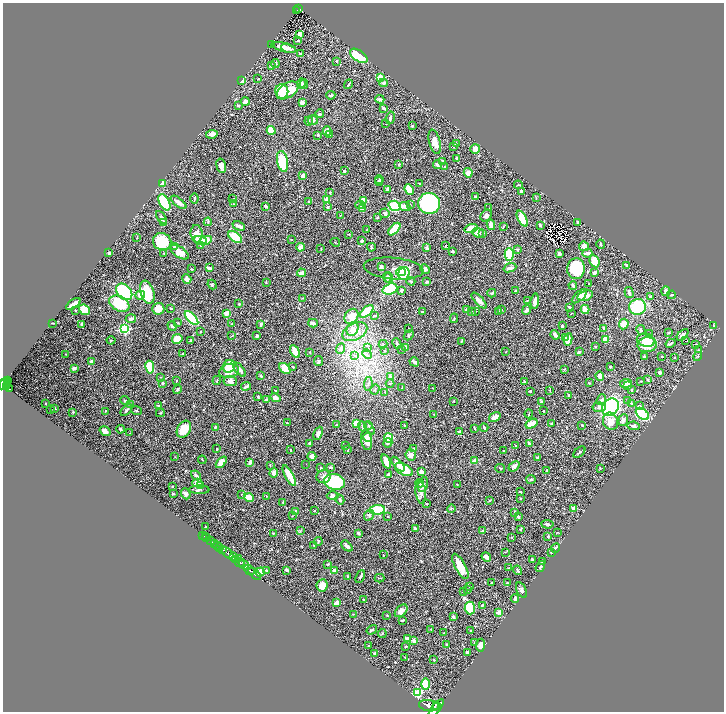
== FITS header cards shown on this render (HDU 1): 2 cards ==
NAXIS1  =                 1443
NAXIS2  =                 1419

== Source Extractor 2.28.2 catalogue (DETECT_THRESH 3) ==
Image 1443 x 1419 px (HDU 1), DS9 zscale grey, zoomed out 1/2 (1 PNG px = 2 x 2 image px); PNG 726 x 714 px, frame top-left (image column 2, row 1418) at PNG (3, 3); each listed source drawn as its Kron ellipse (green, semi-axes under 4 px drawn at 4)
Background 0.671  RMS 0.018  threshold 0.0543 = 3 sigma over >= 5 px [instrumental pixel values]
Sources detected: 646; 45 cannot appear on this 1/2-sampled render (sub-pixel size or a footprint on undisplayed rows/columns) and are neither listed nor drawn; of the other 601, the 500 brightest by FLUX_AUTO listed and drawn (101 fainter detections omitted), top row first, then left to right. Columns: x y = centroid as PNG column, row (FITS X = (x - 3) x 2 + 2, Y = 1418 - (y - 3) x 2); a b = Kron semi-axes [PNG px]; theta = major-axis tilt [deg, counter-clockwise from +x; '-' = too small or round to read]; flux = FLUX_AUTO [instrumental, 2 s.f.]
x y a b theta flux
299 9 4 2 - 67
297 10 2 1 - 5.5
300 34 4 4 - 15
298 41 4 2 - 2.4
272 44 3 2 - 3.1
284 47 13 4 -17 31
289 48 8 3 -15 14
300 54 4 3 - 6.1
359 56 10 5 -34 160
336 61 4 2 - 1.9
275 64 4 2 - 7.2
271 66 3 3 - 4.1
380 78 3 3 - 52
258 79 2 2 - 2.8
242 81 4 3 - 22
301 83 5 4 - 13
384 83 4 3 - 9.1
304 84 4 3 - 5.2
348 84 5 2 - 4.7
288 90 12 7 32 130
282 91 7 6 - 85
331 95 5 3 - 4.4
380 99 4 3 - 12
245 101 4 3 - 19
302 103 4 4 - 17
238 106 3 2 - 7.3
384 108 4 3 - 6.6
320 114 4 3 - 3.9
390 118 6 3 73 9.7
313 120 5 4 - 12
309 121 4 3 - 3.7
386 124 2 2 - 2.1
412 126 2 2 - 5.2
271 130 4 3 - 66
327 131 4 4 - 24
212 134 6 4 8 21
329 134 2 2 - 10
318 135 3 3 - 4.2
435 142 12 5 -75 26
456 144 3 2 - 2.6
453 146 3 2 - 3.3
475 149 5 4 - 27
456 158 3 2 - 6.1
283 161 10 5 -79 160
443 161 3 2 - 9.5
399 164 3 3 - 3
437 165 4 3 - 11
221 166 7 4 -76 22
445 167 3 2 - 3
345 171 2 2 - 14
468 173 5 4 - 19
303 176 3 3 - 26
379 179 4 3 - 3.7
379 181 4 2 - 3.9
163 184 4 3 - 27
420 184 3 2 - 2.9
518 185 4 3 - 2.7
388 189 3 2 - 16
409 189 5 4 - 76
521 191 4 3 - 5.5
330 192 3 2 - 3
475 197 4 3 - 4.4
536 197 3 3 - 2.9
194 198 5 2 - 4.7
233 199 3 2 - 2.1
327 200 3 3 - 31
308 201 2 2 - 2.7
363 201 4 4 - 42
164 202 9 5 -62 210
179 202 9 4 -38 19
233 204 2 2 - 2.2
429 204 11 10 - 520
360 205 4 3 - 7.3
410 205 3 2 - 2.2
265 206 3 2 - 6.9
395 206 6 5 - 360
327 207 4 4 - 4.1
405 207 6 4 -23 14
362 208 3 3 - 38
488 208 2 2 - 4
385 213 5 4 - 6.7
340 215 3 2 - 2.6
486 215 6 5 - 10
161 217 7 3 -55 11
378 218 3 2 - 1.6
522 219 9 4 -62 110
163 222 4 4 - 10
208 222 4 3 - 3.9
577 222 3 2 - 4.3
491 225 5 3 - 35
540 225 2 2 - 5.1
239 226 6 3 -24 20
503 227 4 2 - 2.4
471 228 7 3 15 43
394 229 7 3 47 120
367 230 2 2 - 4.3
478 233 6 4 -22 22
483 233 3 2 - 5.3
197 234 8 6 -83 33
349 234 3 2 - 2.2
235 237 8 4 -38 99
137 238 2 2 - 2.3
291 239 3 2 - 1.8
200 241 7 4 -21 32
205 241 7 3 24 70
362 241 3 3 - 7
162 242 9 8 - 170
335 242 5 2 - 2.1
601 244 5 3 - 5.5
200 245 3 3 - 1.9
445 246 2 2 - 2.3
584 246 5 5 - 11
174 247 4 2 - 12
300 247 4 3 - 20
371 247 4 2 - 4.9
427 248 3 2 - 12
321 249 3 2 - 2.1
517 250 4 3 - 2.7
452 251 3 3 - 6.3
180 252 10 5 -34 37
109 253 2 2 - 7.1
587 253 5 2 - 21
164 254 3 3 - 2.4
509 254 6 4 -90 120
559 254 3 3 - 9.8
595 261 6 4 -64 46
627 266 4 3 - 7.6
381 267 3 2 - 23
209 268 3 2 - 11
510 268 6 3 20 15
191 269 2 2 - 3
394 269 30 11 -5 52
425 269 5 4 - 7.2
576 269 10 8 84 240
401 272 5 2 - 73
302 273 4 3 - 15
404 273 6 5 - 240
595 273 4 3 - 14
387 277 5 3 - 8.6
389 278 5 3 - 6.4
187 279 5 4 - 17
411 281 4 3 - 3.9
426 282 3 2 - 4.7
266 283 3 3 - 2.4
589 284 2 2 - 1.8
212 285 5 3 - 4.3
573 285 4 2 - 12
390 289 7 5 19 150
402 290 3 2 - 10
516 291 3 2 - 7.6
666 291 4 3 - 18
124 292 9 6 -46 280
147 292 12 6 -72 120
492 293 4 3 - 4.9
629 293 6 3 -74 12
140 295 5 4 - 20
671 295 4 2 - 3.6
579 296 9 4 42 20
585 296 8 5 18 22
650 297 3 3 - 6.8
303 298 4 2 - 2.9
479 301 10 4 -47 17
527 301 4 2 - 1.7
535 301 7 4 84 22
73 304 8 2 36 43
119 304 11 7 -28 130
239 304 2 2 - 5.3
569 307 4 2 - 7.1
637 307 8 7 - 230
171 308 2 2 - 4.8
158 309 6 6 - 39
585 309 5 4 - 23
75 310 3 3 - 3.2
84 310 6 5 - 85
466 310 3 2 - 8.2
501 310 3 2 - 2.2
526 310 5 3 - 8.1
367 311 8 4 42 93
422 311 3 2 - 2
476 311 3 3 - 2.3
472 312 3 2 - 1.8
498 312 4 3 - 3.5
227 313 4 3 - 27
571 313 2 1 - 1.8
351 316 8 6 55 46
375 316 2 2 - 7.7
191 318 9 4 -47 300
454 318 5 2 - 2.9
131 319 5 4 - 14
53 323 2 2 - 1.7
178 323 3 2 - 1.8
313 323 5 3 - 16
82 324 3 2 - 8.4
232 324 2 2 - 1.7
261 324 3 2 - 9.1
624 324 5 5 - 32
172 326 5 2 - 5
562 326 3 3 - 5.8
714 326 3 2 - 2.1
409 328 2 2 - 1.9
604 328 3 2 - 4.9
124 329 3 3 - 490
353 329 7 5 63 16
641 330 5 4 - 4.9
200 332 2 2 - 2.6
355 332 13 8 27 50
669 333 3 3 - 2.9
650 334 2 1 - 4.5
409 335 5 3 - 3.8
555 335 5 3 - 14
683 335 7 3 46 9.6
232 336 3 2 - 2.2
257 336 3 2 - 7.1
565 338 3 3 - 6.7
177 339 5 4 - 68
568 339 6 4 80 29
605 339 4 3 - 35
111 340 4 3 - 3.6
191 340 3 2 - 2.3
646 340 9 6 -12 75
686 341 2 1 - 7.4
461 342 3 3 - 2.5
397 343 5 3 - 5.9
670 343 5 2 - 6.5
383 344 4 3 - 3
695 344 3 2 - 1.6
647 345 9 7 5 45
406 347 4 2 - 2.5
595 347 3 3 - 2.6
368 348 3 2 - 2.9
341 349 5 3 - 14
402 349 2 2 - 2.3
699 350 3 2 - 1.8
295 351 7 4 -61 42
385 351 3 2 - 2.5
310 352 3 2 - 1.7
506 352 2 2 - 1.8
579 352 3 2 - 4.1
183 353 2 2 - 2.6
66 354 3 2 - 1.8
367 354 5 2 - 4.1
355 356 3 2 - 3.1
661 356 2 1 - 1.7
698 356 5 3 - 3.9
644 357 2 2 - 5.6
674 357 2 2 - 2.5
91 361 4 3 - 12
319 361 5 4 - 4.9
414 362 5 2 - 11
229 366 6 6 - 68
150 367 6 4 -81 140
293 367 2 2 - 6.1
611 367 2 2 - 5.2
74 368 2 2 - 18
285 368 6 4 -43 41
564 369 3 2 - 1.8
240 370 8 3 -51 24
229 371 10 7 15 31
660 372 3 3 - 10
261 376 3 3 - 3.4
600 376 4 3 - 21
161 377 3 2 - 2
390 377 4 3 - 11
217 380 4 2 - 2.6
648 380 3 3 - 4
7 381 4 3 - 280
176 381 3 2 - 3
230 381 7 5 -8 20
641 381 3 2 - 2.1
525 382 3 2 - 5.8
7 383 4 2 - 340
163 383 3 2 - 7.1
390 383 4 3 - 2.9
589 383 3 3 - 2.5
626 383 6 4 10 26
4 384 6 3 55 490
368 384 7 2 81 5.3
8 385 2 2 - 70
246 386 5 2 - 10
628 386 3 2 - 13
7 387 2 2 - 190
402 387 3 2 - 2.6
433 388 3 2 - 2
9 389 4 2 - 330
177 389 4 4 - 5.1
375 390 5 3 - 4.7
632 390 3 2 - 2
275 391 2 2 - 1.8
530 391 2 2 - 4.9
550 391 3 2 - 1.8
385 392 3 2 - 2.3
569 395 3 3 - 7.2
258 397 4 2 - 2.9
275 398 5 3 - 22
125 400 5 3 - 4.3
267 400 3 3 - 16
601 400 6 3 51 6.9
628 400 3 3 - 3
454 401 2 2 - 1.9
542 401 4 2 - 6
45 403 2 2 - 2.9
631 403 3 3 - 3.2
130 404 4 3 - 3.3
639 405 4 3 - 2.8
159 406 4 3 - 4.2
599 407 7 4 6 14
610 407 9 7 46 340
55 408 2 1 - 2
51 410 2 1 - 2.4
126 410 7 3 44 8.5
105 411 2 2 - 1.7
136 411 5 3 - 3.3
544 411 2 2 - 2.2
73 412 3 2 - 2.9
160 413 4 2 - 3.3
529 414 4 2 - 1.9
642 414 7 5 -40 170
434 415 2 2 - 2.3
495 417 6 3 34 19
623 420 6 4 69 10
611 421 9 7 -68 33
287 423 2 2 - 2.5
356 423 4 4 - 32
552 423 4 2 - 4.2
532 424 6 4 31 46
336 425 3 2 - 2.5
368 425 4 4 - 5
404 425 2 1 - 2
582 425 3 3 - 2.2
362 426 5 3 - 4
633 426 6 3 -10 8.2
215 427 3 2 - 4.6
370 428 7 3 -56 5
474 428 3 2 - 3.2
484 428 4 2 - 6.4
120 429 4 3 - 8
184 429 9 6 59 100
105 431 6 3 -34 15
459 431 3 2 - 6.6
130 433 3 2 - 1.7
318 433 7 3 67 16
368 437 5 3 - 8.9
389 438 5 4 - 58
367 440 10 5 -81 37
310 443 3 2 - 4.5
388 443 5 3 - 7.6
529 443 3 2 - 9
346 446 3 2 - 2
515 446 3 2 - 1.8
217 449 2 1 - 2.2
413 449 2 2 - 3.1
290 450 3 2 - 3.2
348 450 3 2 - 1.9
504 451 2 2 - 6.4
579 452 7 2 41 3.9
411 455 5 5 - 18
312 456 4 4 - 18
175 457 3 2 - 1.8
538 458 3 2 - 4
202 460 4 2 - 1.8
386 461 7 3 -69 47
475 461 2 2 - 44
221 462 7 4 48 32
250 463 3 2 - 13
306 464 2 1 - 3.1
398 464 9 3 -49 26
270 466 3 2 - 2.2
514 466 6 4 40 13
331 467 3 2 - 7.8
321 468 2 2 - 4.2
500 468 5 2 - 2.9
600 468 2 2 - 2.3
404 469 10 5 -29 96
547 471 3 3 - 6.2
421 472 2 2 - 45
274 473 4 3 - 24
389 474 4 3 - 11
196 475 5 3 - 6.5
289 476 11 3 -61 84
323 477 7 6 - 14
531 479 5 3 - 4.2
335 482 10 8 -12 250
197 483 5 4 - 31
420 483 4 4 - 6.4
423 484 8 4 74 9.6
457 484 2 2 - 1.9
201 485 4 3 - 7.9
172 486 2 2 - 2.6
199 490 10 3 0 5.8
520 492 3 2 - 2.8
421 493 11 5 -83 18
173 494 3 2 - 3.4
186 494 6 4 -68 10
241 494 2 2 - 1.9
267 496 3 2 - 1.7
333 496 6 4 -3 14
249 497 5 3 - 61
520 498 2 2 - 2
340 500 5 3 - 6.1
490 500 3 2 - 2.7
283 502 2 2 - 3.5
427 503 3 2 - 2.1
573 508 4 4 - 12
451 509 4 3 - 2.8
377 510 8 4 5 130
295 511 2 2 - 7.4
314 511 3 2 - 2.4
514 512 3 3 - 4.5
369 515 5 5 - 7.7
292 516 2 2 - 1.7
388 516 2 1 - 1.7
518 516 3 2 - 10
547 524 6 3 -5 7.5
206 526 2 2 - 2
415 529 4 2 - 14
520 529 3 2 - 4.6
300 531 4 2 - 2.6
482 531 3 3 - 5.6
557 532 3 2 - 2
273 533 3 3 - 2.5
358 533 3 2 - 8.5
203 535 2 1 - 25
548 536 4 2 - 4.7
205 537 2 1 - 16
512 537 3 2 - 1.8
207 538 2 1 - 35
211 541 3 2 - 120
318 541 4 3 - 3.1
214 543 3 2 - 220
313 545 2 2 - 2.2
217 546 2 1 - 370
347 546 6 3 -44 13
219 547 3 2 - 800
556 548 5 3 - 8.7
222 549 2 2 - 470
505 552 3 2 - 1.7
551 552 3 2 - 3.5
227 553 7 3 -44 2700
383 555 2 1 - 2.1
233 557 4 3 - 800
486 557 5 3 - 17
239 559 4 2 - 160
236 560 2 1 - 340
532 560 4 2 - 8.6
543 562 3 2 - 5.4
240 563 5 2 - 540
244 564 6 4 -39 640
328 564 3 2 - 3.6
460 566 14 5 -62 62
540 567 6 2 56 5
508 568 3 2 - 2
249 570 6 2 -38 1200
287 570 4 2 - 9.5
518 570 5 2 - 5.4
266 571 4 3 - 5.7
334 571 3 2 - 33
260 572 4 3 - 43
255 574 7 2 -42 1500
347 577 3 2 - 2.1
360 577 7 3 65 7.1
380 578 5 2 - 3
492 583 3 2 - 2.6
507 583 2 2 - 2.1
322 585 6 5 - 29
470 586 3 2 - 2.2
468 590 2 2 - 3.9
521 590 8 4 -63 11
463 592 3 2 - 2.6
364 599 3 2 - 2.6
515 599 4 2 - 9.6
337 603 3 3 - 32
483 605 3 2 - 4.3
470 608 6 5 - 95
401 611 7 5 44 22
499 612 3 2 - 26
353 614 3 2 - 2.9
387 615 3 2 - 2.4
453 617 3 2 - 11
402 620 4 2 - 3.9
431 629 3 2 - 1.7
372 630 5 2 - 7.3
471 630 3 2 - 4.4
444 633 3 3 - 2.2
382 634 4 3 - 4
407 639 4 3 - 16
414 641 4 3 - 14
475 643 3 3 - 4.7
447 644 3 2 - 5
481 645 6 4 85 21
368 646 3 3 - 2.6
406 646 2 2 - 5.3
467 652 2 2 - 15
375 653 2 2 - 5.6
405 657 2 2 - 1.9
434 660 2 2 - 2.4
425 684 6 4 -90 120
417 693 3 3 - 240
436 705 3 2 - 770
429 706 10 5 -9 4800
436 709 11 3 52 4000
At the frame edge (FLAGS 8, measured only in part): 2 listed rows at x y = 4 384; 436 709
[101 fainter detections neither listed nor drawn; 45 sub-pixel or undisplayed-footprint detections neither listed nor drawn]